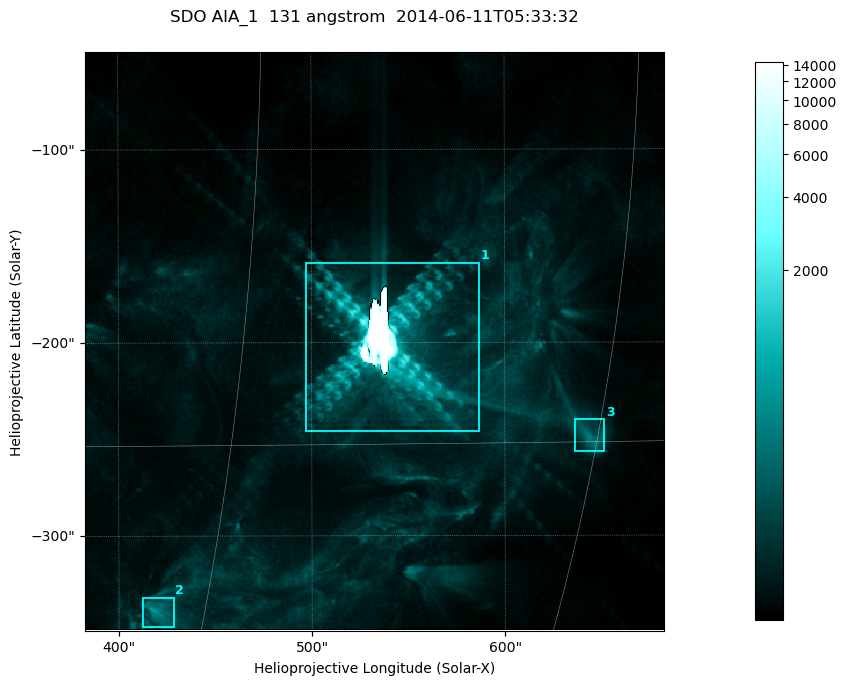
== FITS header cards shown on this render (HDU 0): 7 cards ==
TELESCOP= 'SDO     '           /
INSTRUME= 'AIA_1   '           /
WAVELNTH=                  131 /
WAVEUNIT= 'angstrom'           /
DATE-OBS= '2014-06-11T05:33:32.62' /
CTYPE1  = 'HPLN-TAN'           /
CTYPE2  = 'HPLT-TAN'           /

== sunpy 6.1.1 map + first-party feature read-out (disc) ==
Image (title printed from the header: SDO AIA_1  131 angstrom  2014-06-11T05:33:32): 499 x 499 px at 0.601 arcsec/px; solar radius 945 arcsec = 1573 px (partial field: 3.2% of the solar disc is inside the frame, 100% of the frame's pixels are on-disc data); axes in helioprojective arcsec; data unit not stated in the header (colour bar unlabelled)
Orientation: roll -0.139 deg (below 1 deg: not rotated)
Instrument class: DISC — disc imager (sunpy class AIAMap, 131 A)
Bright regions (active regions / flare kernels): reference = the on-disc median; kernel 5 px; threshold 5 sigma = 163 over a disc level ~38.7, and >= 1.15x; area >= 249 px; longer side >= 6 px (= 3.6 arcsec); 3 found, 3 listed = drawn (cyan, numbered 1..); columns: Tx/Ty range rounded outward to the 2 arcsec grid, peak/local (2 s.f.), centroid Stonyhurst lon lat
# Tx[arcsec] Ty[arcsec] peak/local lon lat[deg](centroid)
1 496..588 -246..-158 414 +35 -12
2 412..428 -348..-332 13 +28 -20
3 636..652 -256..-240 9.7 +45 -15